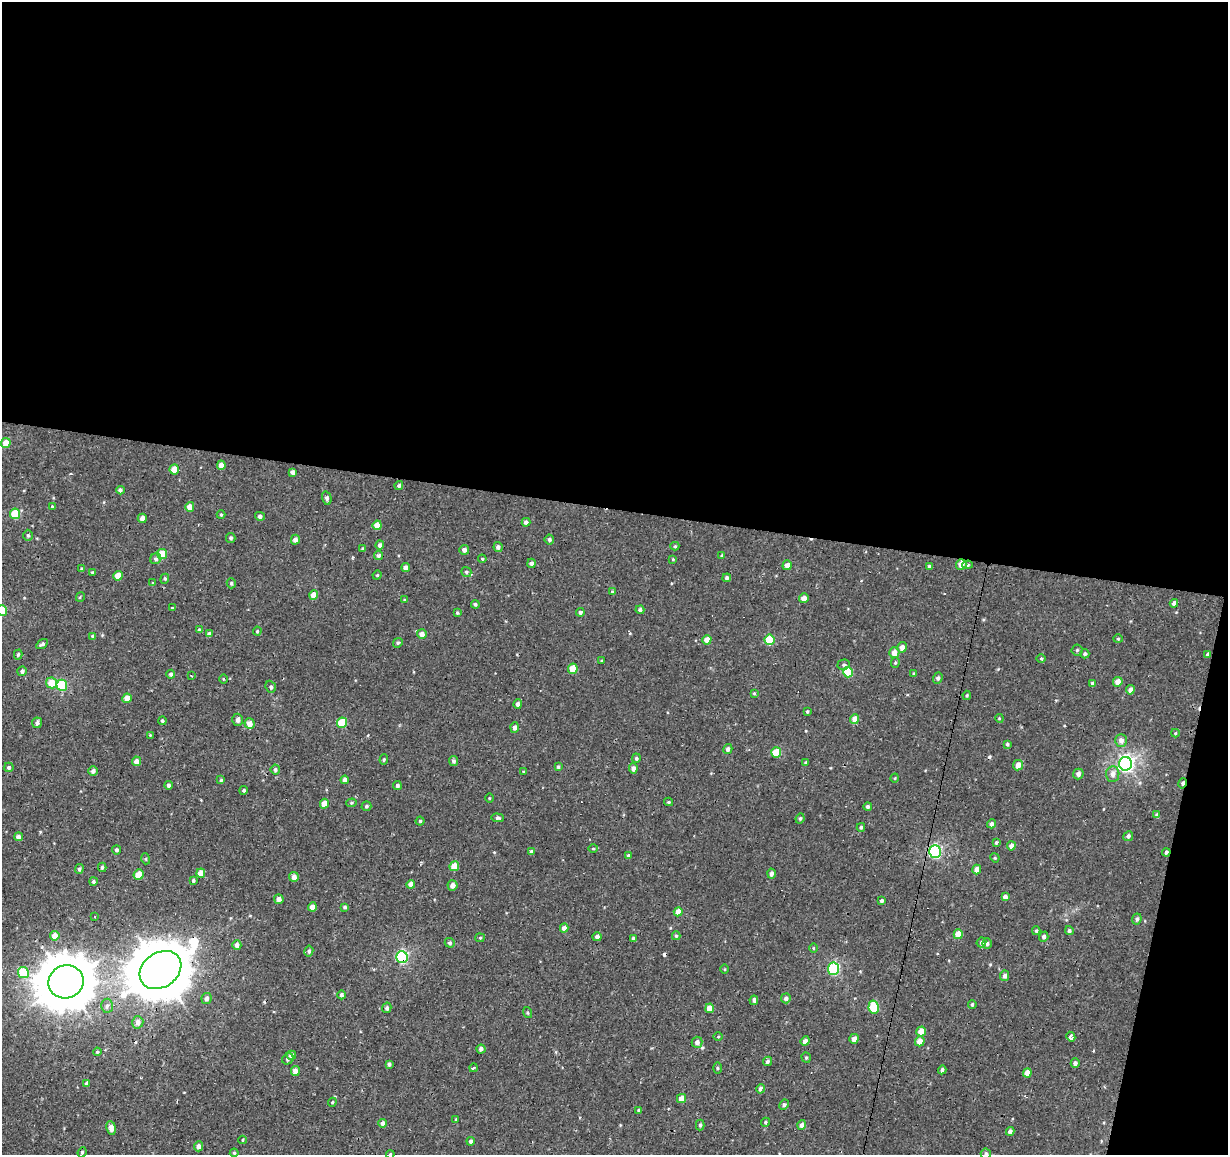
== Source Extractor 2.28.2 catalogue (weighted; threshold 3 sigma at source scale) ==
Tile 4 of 4 x 4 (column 4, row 1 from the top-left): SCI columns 3683-4908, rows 3740-4892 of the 4908 x 5112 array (HDU 1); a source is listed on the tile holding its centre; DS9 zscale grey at full resolution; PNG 1230 x 1157 px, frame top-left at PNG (2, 2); each listed source drawn as its Kron ellipse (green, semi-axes under 4 px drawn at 4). Shown black and unused: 47% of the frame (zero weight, under 2 of 3 exposures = <1% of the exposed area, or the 3 px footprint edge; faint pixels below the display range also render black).
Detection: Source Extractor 2.28.2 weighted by HDU 2 'WHT'; one run over the whole footprint, this tile lists its part. Background 0.00309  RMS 0.0034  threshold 0.0154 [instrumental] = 3 sigma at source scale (4.5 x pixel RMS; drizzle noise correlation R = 1.50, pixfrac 1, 0.0396/0.0396 arcsec/px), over >= 5 px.
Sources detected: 260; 9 cosmic-ray / hot-pixel residue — neither listed nor drawn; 1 inside a brighter listed object's ellipse — not listed separately; the other 250 listed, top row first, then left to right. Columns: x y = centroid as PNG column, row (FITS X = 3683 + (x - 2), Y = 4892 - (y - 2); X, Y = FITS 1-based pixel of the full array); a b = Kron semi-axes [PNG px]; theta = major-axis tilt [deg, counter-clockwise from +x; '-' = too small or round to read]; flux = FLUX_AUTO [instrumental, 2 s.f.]
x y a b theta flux
6 443 5 4 - 4
221 465 4 4 - 2.2
174 469 5 4 - 5
293 472 4 4 - 1.5
399 485 4 4 - 0.72
120 490 4 4 - 0.82
327 498 7 4 -74 1.1
52 507 3 3 - 0.36
190 507 5 4 - 3
15 514 5 5 - 11
221 515 4 4 - 0.4
260 516 5 4 - 0.93
142 518 4 4 - 1.4
526 522 4 4 - 1.1
377 525 5 4 - 3.9
28 535 5 4 - 0.59
231 538 5 4 - 0.69
549 539 5 4 - 0.74
295 540 5 4 - 1.5
380 545 4 4 - 1.1
675 546 4 4 - 0.46
498 547 5 4 - 1.1
362 548 3 3 - 0.3
464 550 5 5 - 1.4
162 554 5 5 - 7.4
378 555 5 4 - 1
722 555 4 3 - 0.32
156 559 5 5 - 0.83
482 559 4 3 - 0.39
673 559 3 3 - 0.28
531 563 5 4 - 1.3
961 564 5 5 - 3.4
787 565 5 4 - 2.1
968 565 5 4 - 0.54
929 566 4 4 - 0.51
405 568 4 4 - 1.4
82 569 4 3 - 0.62
466 572 5 5 - 0.65
92 573 4 4 - 0.49
377 575 4 4 - 0.31
118 576 5 4 - 4.3
727 578 4 4 - 0.81
165 579 5 4 - 0.45
153 583 4 3 - 0.32
231 583 5 4 - 0.53
612 592 4 3 - 0.5
314 595 4 4 - 3.5
80 597 5 3 - 0.36
804 598 5 4 - 1.7
404 600 4 3 - 0.28
1174 603 4 4 - 1.3
475 604 4 4 - 0.63
172 608 4 4 - 0.31
2 610 5 5 - 11
640 610 4 4 - 0.93
580 612 4 4 - 0.89
457 613 4 4 - 0.4
199 630 4 3 - 0.55
257 631 4 4 - 0.39
209 634 4 4 - 1.2
422 634 5 5 - 2.2
93 636 4 4 - 0.89
1118 639 4 4 - 0.44
707 640 5 4 - 3.2
770 640 5 5 - 11
398 643 5 4 - 0.49
42 644 6 4 31 0.73
902 647 5 4 - 2.1
1077 650 5 5 - 0.54
894 653 5 5 - 3.2
18 654 5 4 - 0.6
1085 654 4 4 - 0.64
1208 654 4 3 - 0.81
1041 659 5 3 - 0.38
602 661 3 3 - 0.33
895 663 5 4 - 0.46
843 665 6 5 - 0.64
573 669 5 4 - 6.8
22 671 5 4 - 0.98
848 672 5 5 - 10
171 674 4 4 - 0.9
914 674 4 3 - 0.39
191 676 2 2 - 0.27
938 678 5 5 - 0.86
224 679 4 3 - 0.34
1118 682 5 4 - 3.3
52 683 5 5 - 6.2
1092 683 4 4 - 0.55
62 685 5 5 - 19
271 687 6 5 - 0.67
1130 690 5 4 - 1.7
754 693 4 3 - 0.33
967 695 5 3 - 0.36
127 698 5 4 - 3.4
518 704 4 4 - 1.1
807 712 4 3 - 0.42
999 718 4 3 - 0.31
855 719 5 4 - 3.2
238 720 6 5 - 1.3
162 721 4 4 - 0.52
37 723 5 5 - 1
342 723 5 5 - 12
250 724 5 5 - 2.9
515 728 5 4 - 1.1
1175 733 4 4 - 0.32
150 735 4 4 - 0.32
1121 740 6 5 - 1.7
1007 744 4 3 - 0.56
728 749 5 4 - 1.1
776 752 5 5 - 8.8
636 758 5 4 - 0.66
384 760 5 4 - 0.5
136 761 5 4 - 2
453 761 5 4 - 0.74
806 763 4 4 - 0.54
1125 764 7 6 - 96
1018 765 5 5 - 2.8
9 767 4 4 - 0.77
558 767 4 3 - 0.6
633 768 5 4 - 1.4
275 770 5 5 - 0.71
93 771 5 4 - 1.2
524 772 4 4 - 0.35
1078 774 5 5 - 1.2
1113 774 8 6 83 1.8
895 778 4 3 - 0.3
221 780 4 4 - 0.38
345 780 4 4 - 1.4
1182 783 5 3 - 1.1
168 785 4 4 - 0.95
397 786 4 4 - 0.75
244 790 4 4 - 0.56
489 798 4 3 - 0.28
668 802 4 3 - 0.52
351 803 5 4 - 0.43
324 804 5 4 - 2.8
366 806 5 5 - 0.58
868 807 4 4 - 0.7
1157 815 4 4 - 1
497 818 6 4 -3 0.69
800 818 5 3 - 0.46
420 821 4 4 - 0.39
992 824 5 4 - 1.2
861 827 4 3 - 0.56
1128 836 5 4 - 0.85
19 837 4 4 - 1.7
996 843 4 3 - 0.51
1011 846 4 4 - 1.8
593 849 5 3 - 0.32
116 850 4 4 - 0.7
531 852 4 4 - 0.61
935 852 6 5 - 45
1166 852 4 4 - 0.71
629 856 4 3 - 0.75
995 858 5 4 - 0.35
146 859 5 3 - 0.31
454 866 5 4 - 5
102 867 4 3 - 0.54
79 869 5 4 - 0.72
977 869 5 4 - 2.9
201 873 4 4 - 3.2
771 873 5 4 - 1.1
139 875 5 5 - 4.3
294 877 5 4 - 1.6
193 880 4 3 - 0.53
93 882 4 3 - 0.57
411 884 4 4 - 1.8
453 885 5 5 - 1.7
1005 897 4 4 - 1.6
279 899 5 4 - 1.3
881 900 4 3 - 0.68
312 907 4 4 - 2.6
345 907 4 3 - 0.64
678 912 4 4 - 2.9
95 917 2 2 - 0.2
1137 919 5 4 - 0.78
564 928 4 4 - 2
1036 931 4 3 - 0.42
1069 931 4 4 - 0.74
958 934 5 4 - 5.3
55 936 5 4 - 2.6
676 936 4 4 - 0.55
597 937 4 4 - 1.2
1044 937 5 4 - 1
480 938 5 4 - 0.38
633 938 4 4 - 0.69
981 942 5 4 - 0.83
450 943 5 4 - 0.63
987 944 5 4 - 0.66
237 945 5 4 - 1.6
813 948 5 3 - 0.29
309 951 5 4 - 0.72
402 957 6 5 - 42
724 969 5 3 - 0.31
834 969 6 5 - 34
160 970 22 17 35 1800
23 972 5 5 - 12
1005 976 5 4 - 1
66 982 18 16 23 1300
342 995 4 4 - 0.82
207 998 5 5 - 1.2
786 998 5 5 - 1.3
754 1000 5 3 - 1.1
972 1004 4 3 - 0.53
107 1006 7 6 - 0.98
874 1007 6 5 - 12
387 1008 5 4 - 0.88
710 1008 4 4 - 3.4
528 1013 6 3 -71 0.39
138 1022 6 5 - 1.8
921 1031 5 4 - 3.9
718 1037 4 3 - 0.3
1071 1037 5 4 - 3.1
854 1039 5 4 - 1.9
805 1041 5 4 - 1.4
920 1041 5 5 - 3.2
697 1042 5 5 - 1.5
481 1049 4 4 - 1.1
97 1052 4 4 - 0.4
292 1055 4 4 - 1.5
806 1058 5 4 - 0.5
288 1059 6 5 - 0.8
767 1061 5 4 - 0.74
1075 1063 4 4 - 1
389 1064 4 3 - 0.67
474 1068 4 3 - 0.43
717 1068 6 3 -90 0.38
942 1070 4 4 - 0.83
295 1071 5 4 - 2.1
1027 1073 4 4 - 3.2
86 1083 4 3 - 0.82
761 1089 5 4 - 1.4
681 1098 5 4 - 3.1
332 1102 4 4 - 0.37
784 1105 5 4 - 0.71
639 1110 4 3 - 0.61
456 1119 4 4 - 0.31
765 1122 5 4 - 0.43
383 1123 4 4 - 1.5
700 1125 5 4 - 0.58
802 1125 5 4 - 1.2
111 1128 7 4 -82 2
1010 1131 4 3 - 1.2
243 1140 4 3 - 0.3
471 1141 4 3 - 0.86
199 1146 5 4 - 1.6
82 1152 5 3 - 0.48
234 1153 4 4 - 0.45
390 1154 4 3 - 0.37
986 1154 5 5 - 0.88
Overlapping masked pixels (flux is a lower limit): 5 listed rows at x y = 1208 654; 1182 783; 1166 852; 402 957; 160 970
Isophote crosses this tile's border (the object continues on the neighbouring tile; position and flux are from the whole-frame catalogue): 3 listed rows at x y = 2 610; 390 1154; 986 1154